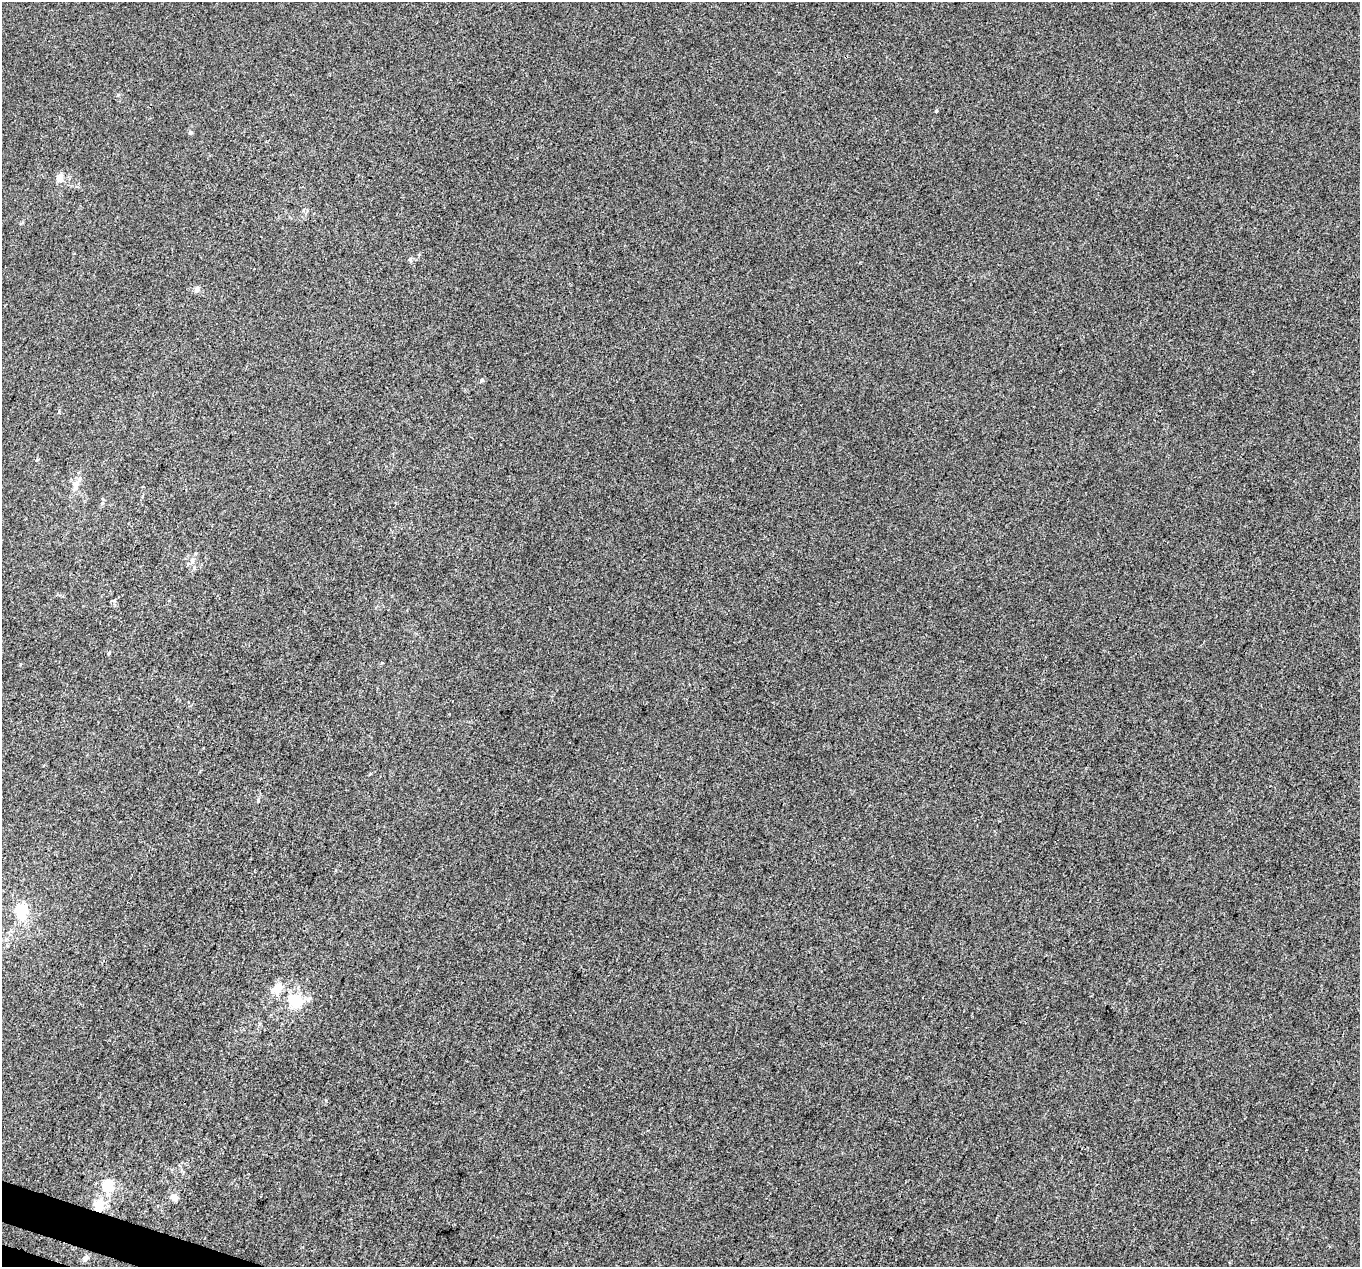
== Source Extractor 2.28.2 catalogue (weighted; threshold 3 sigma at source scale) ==
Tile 7 of 4 x 4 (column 3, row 2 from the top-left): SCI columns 2737-4094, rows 2798-4062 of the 5481 x 5658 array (HDU 1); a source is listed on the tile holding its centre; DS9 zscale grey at full resolution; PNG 1362 x 1269 px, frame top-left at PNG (2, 2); no overlay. Shown black and unused: <1% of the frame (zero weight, under 3 of 4 exposures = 5% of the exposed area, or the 3 px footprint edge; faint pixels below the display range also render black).
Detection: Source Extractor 2.28.2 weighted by HDU 2 'WHT'; one run over the whole footprint, this tile lists its part. Background 0.00107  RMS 0.0047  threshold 0.0212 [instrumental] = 3 sigma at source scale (4.5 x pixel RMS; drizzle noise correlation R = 1.50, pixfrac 1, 0.0396/0.0396 arcsec/px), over >= 5 px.
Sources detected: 17; all 17 listed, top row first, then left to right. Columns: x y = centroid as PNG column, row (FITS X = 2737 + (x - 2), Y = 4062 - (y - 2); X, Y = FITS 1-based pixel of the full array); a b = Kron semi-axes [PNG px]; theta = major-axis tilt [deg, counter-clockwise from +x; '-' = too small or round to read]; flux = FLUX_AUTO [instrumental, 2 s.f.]
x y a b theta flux
936 111 4 3 - 0.45
190 133 5 5 - 0.77
60 178 10 8 83 3.4
410 259 7 5 -72 0.94
197 290 8 6 59 1.7
482 380 5 5 - 0.67
76 484 18 10 65 4.7
192 560 9 6 -89 1.7
109 653 5 3 - 0.46
258 800 6 5 - 0.77
21 911 23 17 -88 15
277 988 18 11 45 6.3
294 1000 21 16 -28 14
108 1186 8 7 - 16
174 1197 11 7 -33 2.4
99 1205 17 11 88 8.7
85 1258 8 6 48 1.5
Overlapping masked pixels (flux is a lower limit): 1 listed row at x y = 99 1205
Unlisted compact peaks at least as high as the median listed source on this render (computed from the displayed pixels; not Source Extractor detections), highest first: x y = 37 460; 326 1100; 59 412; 20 664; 118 95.